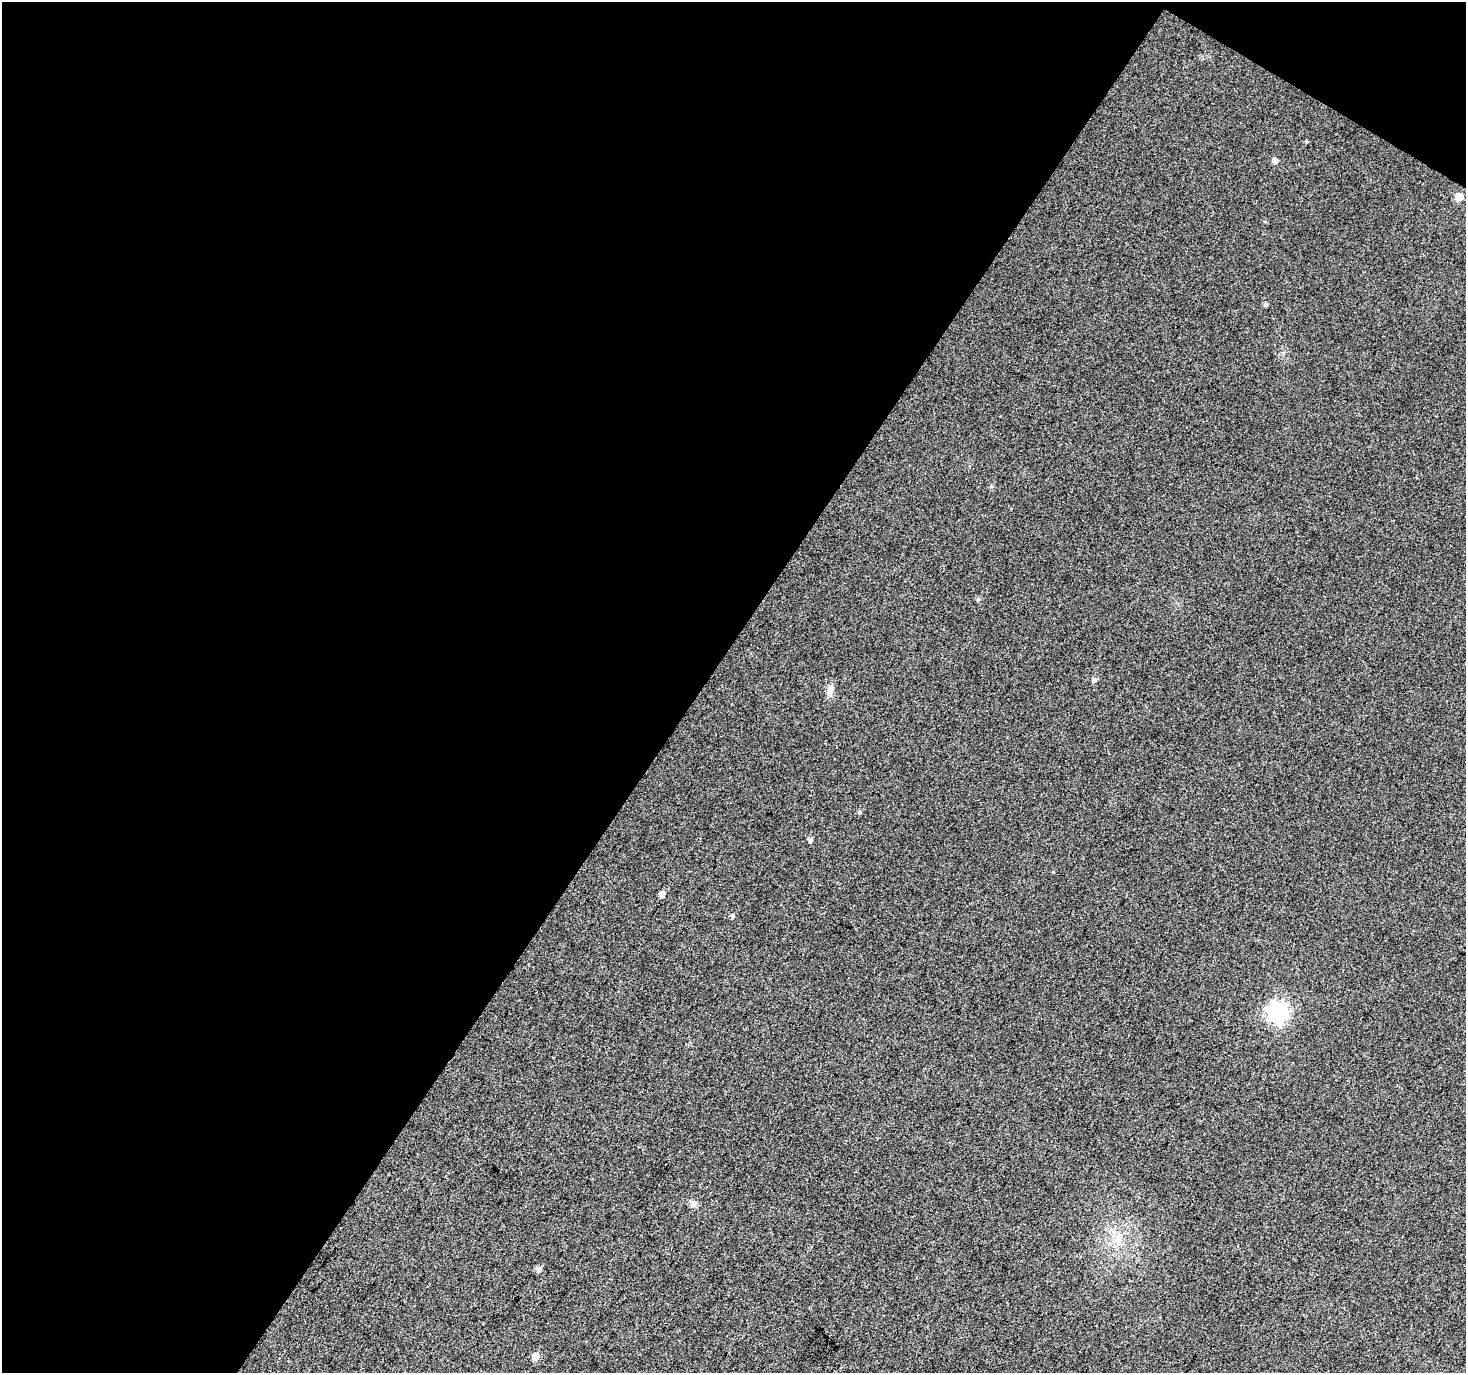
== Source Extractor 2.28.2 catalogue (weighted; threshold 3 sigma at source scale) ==
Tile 1 of 2 x 2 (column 1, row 1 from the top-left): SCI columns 2-1465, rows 1491-2861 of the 2930 x 2962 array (HDU 1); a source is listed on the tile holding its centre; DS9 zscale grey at full resolution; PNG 1468 x 1375 px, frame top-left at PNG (2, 2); no overlay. Shown black and unused: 49% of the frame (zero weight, under 3 of 4 exposures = <1% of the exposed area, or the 3 px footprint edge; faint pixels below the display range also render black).
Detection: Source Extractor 2.28.2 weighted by HDU 2 'WHT'; one run over the whole footprint, this tile lists its part. Background 0.0599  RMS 0.012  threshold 0.0523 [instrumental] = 3 sigma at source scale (4.5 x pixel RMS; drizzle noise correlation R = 1.50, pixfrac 1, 0.0396/0.0396 arcsec/px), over >= 5 px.
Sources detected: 13; all 13 listed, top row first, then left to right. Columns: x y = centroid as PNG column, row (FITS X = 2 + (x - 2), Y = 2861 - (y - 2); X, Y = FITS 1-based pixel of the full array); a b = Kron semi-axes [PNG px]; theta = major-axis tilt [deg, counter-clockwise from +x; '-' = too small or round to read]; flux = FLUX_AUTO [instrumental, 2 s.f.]
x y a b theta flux
1275 160 5 5 - 7
1459 197 6 5 - 24
1266 304 5 4 - 2.4
978 599 6 5 - 2.2
830 691 16 7 73 6.9
859 812 5 4 - 1.6
810 840 6 6 - 2.7
662 894 6 5 - 5.6
733 916 6 5 - 2.1
1278 1012 8 7 - 500
1118 1240 14 10 79 12
539 1269 7 5 62 4.3
536 1356 6 5 - 12